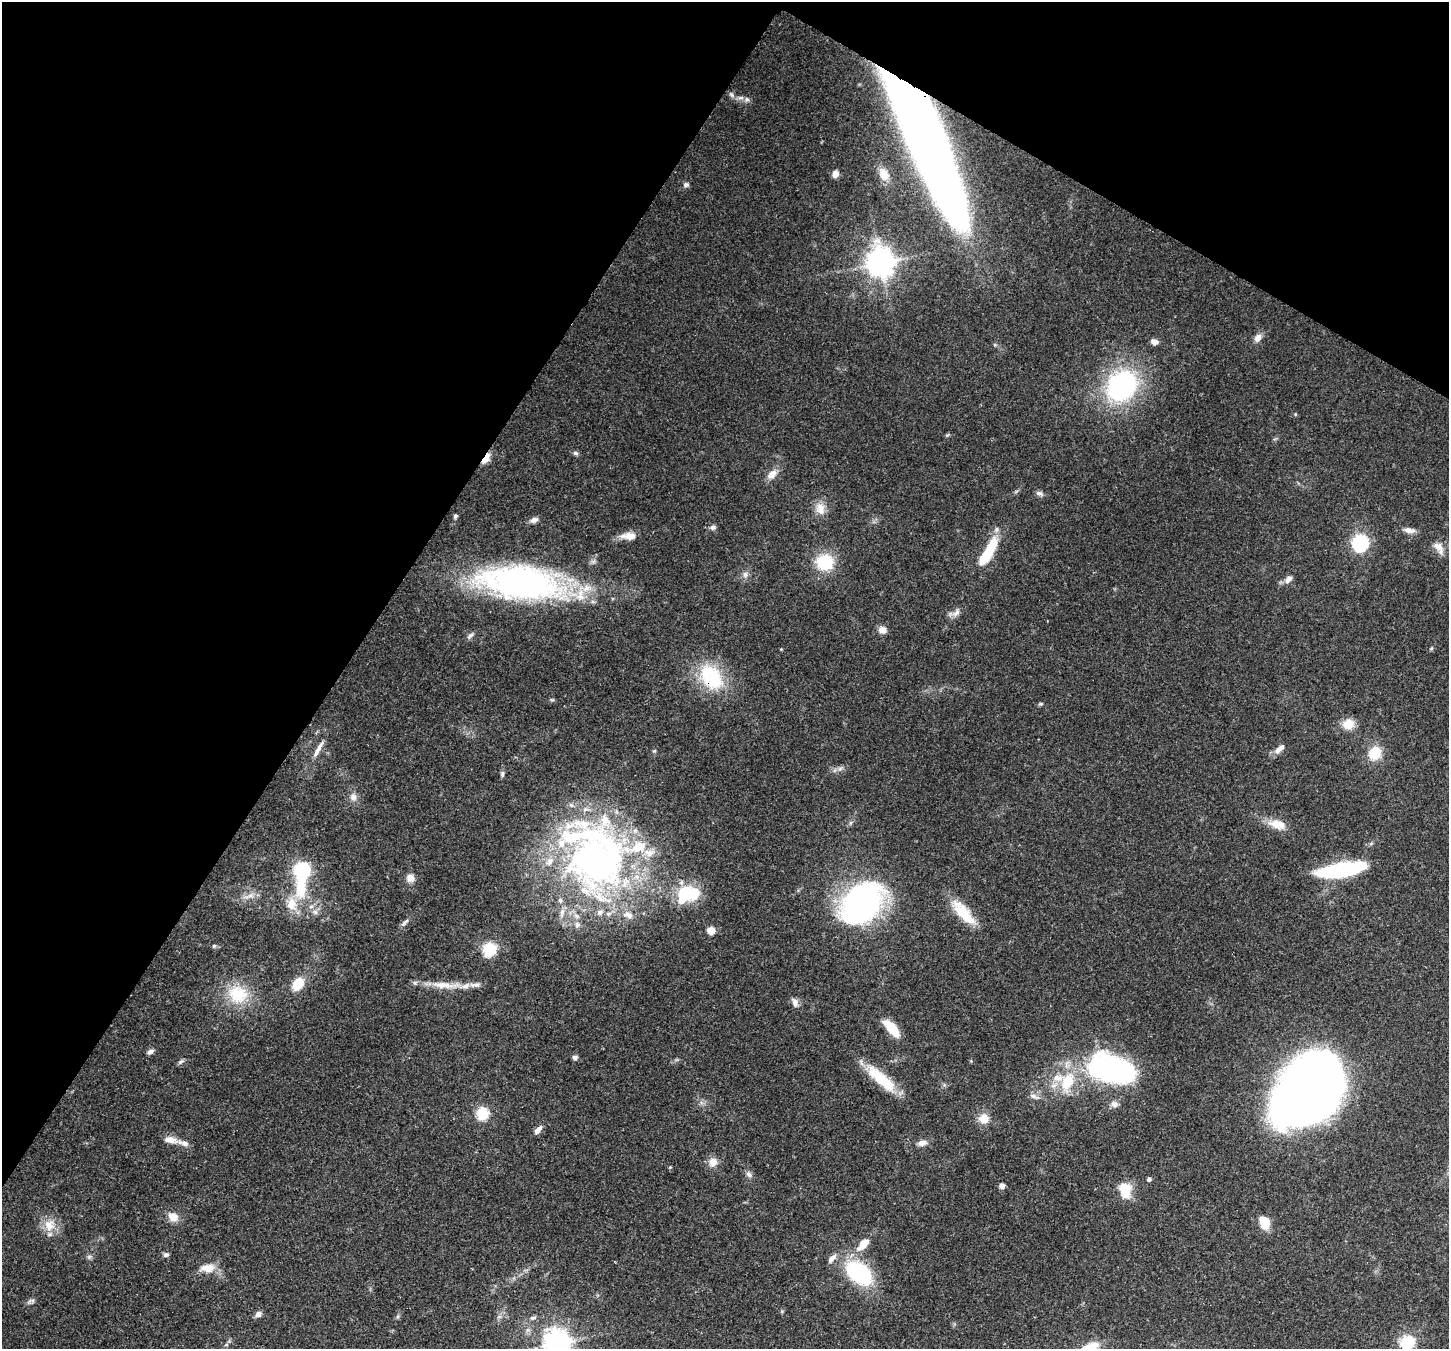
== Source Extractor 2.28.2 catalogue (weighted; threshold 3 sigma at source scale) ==
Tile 2 of 4 x 4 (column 2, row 1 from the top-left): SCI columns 1526-2972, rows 4405-5751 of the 5939 x 6045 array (HDU 1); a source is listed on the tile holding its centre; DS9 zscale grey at full resolution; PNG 1451 x 1351 px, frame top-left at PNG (2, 2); no overlay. Shown black and unused: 31% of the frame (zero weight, under 3 of 4 exposures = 8% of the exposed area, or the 3 px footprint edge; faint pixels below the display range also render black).
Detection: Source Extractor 2.28.2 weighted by HDU 2 'WHT'; one run over the whole footprint, this tile lists its part. Background 0.0922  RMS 0.0037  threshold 0.0165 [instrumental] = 3 sigma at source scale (4.5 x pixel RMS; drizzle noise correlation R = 1.50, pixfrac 1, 0.0396/0.0396 arcsec/px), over >= 5 px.
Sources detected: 118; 4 inside a brighter object's white glare — not listed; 16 inside a brighter listed object's ellipse — not listed separately; the other 98 listed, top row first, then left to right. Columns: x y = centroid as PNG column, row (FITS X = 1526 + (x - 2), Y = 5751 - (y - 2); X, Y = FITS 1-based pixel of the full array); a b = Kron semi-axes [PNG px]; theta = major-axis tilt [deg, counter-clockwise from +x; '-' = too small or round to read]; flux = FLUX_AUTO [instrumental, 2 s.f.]
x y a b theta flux
731 95 7 5 -59 0.84
747 99 7 5 -43 0.95
928 141 135 27 -67 550
835 174 6 6 - 2.5
884 174 16 11 -67 4.1
686 184 7 6 - 0.91
881 262 9 8 - 470
1258 338 11 8 52 2.1
1154 342 7 6 - 2
1122 386 33 27 46 54
1295 414 5 3 - 0.31
947 435 6 4 32 0.45
575 453 8 5 -26 0.81
486 458 11 4 57 11
772 474 14 9 47 3.2
1039 493 9 6 -1 1.1
820 509 17 11 -78 3.9
455 516 4 4 - 0.92
534 520 9 6 15 1.9
713 527 8 6 22 0.93
1409 530 14 7 -8 2.2
629 536 20 9 0 3.7
1360 543 7 7 - 86
1439 547 19 10 -58 3.1
988 553 38 10 59 15
825 562 19 18 - 14
745 574 8 6 88 1.3
1288 579 9 7 41 2.1
521 583 69 27 -6 140
956 613 13 7 47 1.8
883 630 9 8 - 2.4
470 636 11 5 46 1.1
1431 649 6 3 20 0.44
711 677 32 22 -55 23
552 700 6 4 -18 0.45
1041 704 6 4 19 0.52
1348 724 14 12 17 4.9
318 749 23 5 59 2.8
1278 750 12 7 45 1.9
1375 753 12 10 59 10
840 768 7 4 19 0.95
502 774 8 5 74 0.84
353 797 10 9 - 2
1277 824 23 11 -15 5.2
593 860 99 70 -72 150
302 870 7 7 - 60
1342 870 46 12 9 37
410 878 10 9 - 2.4
688 894 31 20 4 16
250 896 7 5 1 1.3
291 904 20 14 -85 6.2
861 904 41 29 46 95
315 912 7 6 - 1.2
964 914 37 13 -48 11
405 922 14 4 47 1.1
711 931 7 6 - 4.2
214 946 5 5 - 0.55
490 949 6 6 - 43
298 984 14 9 55 7.7
442 985 30 9 -5 6.3
475 985 17 6 1 2.1
238 994 28 25 -14 14
795 1003 12 7 -70 1.8
891 1028 21 9 -50 8.5
150 1052 8 6 33 1.1
575 1057 5 5 - 1.4
180 1062 8 4 32 0.76
1114 1070 55 29 -22 71
882 1080 38 14 -44 14
1067 1082 22 14 65 12
1310 1089 66 50 48 330
1034 1096 15 5 -14 1.6
1114 1104 10 7 -12 1.6
482 1113 6 6 - 34
983 1119 13 12 - 4
538 1130 11 5 49 2.2
170 1140 16 8 -11 3.3
922 1143 12 7 15 1.9
713 1162 12 11 - 2.9
670 1167 4 3 - 0.33
749 1175 10 6 -39 1.2
1149 1179 6 5 - 0.72
1002 1186 5 5 - 1.9
1125 1190 20 15 -83 7.3
173 1217 13 10 -23 3.6
1264 1222 13 9 -69 6.4
49 1225 18 15 -87 5.5
863 1244 18 8 47 5.5
166 1255 8 6 6 0.9
89 1257 6 5 - 0.74
832 1258 14 7 49 1.9
207 1268 18 10 3 4.7
859 1273 24 15 -36 38
258 1314 8 7 - 1.5
533 1318 9 5 10 0.85
1407 1342 6 6 - 49
557 1343 8 8 - 370
1093 1346 17 13 69 5.8
Overlapping masked pixels (flux is a lower limit): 3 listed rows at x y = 928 141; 486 458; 711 677
Isophote crosses this tile's border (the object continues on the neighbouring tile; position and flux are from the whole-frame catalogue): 3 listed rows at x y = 1407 1342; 557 1343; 1093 1346